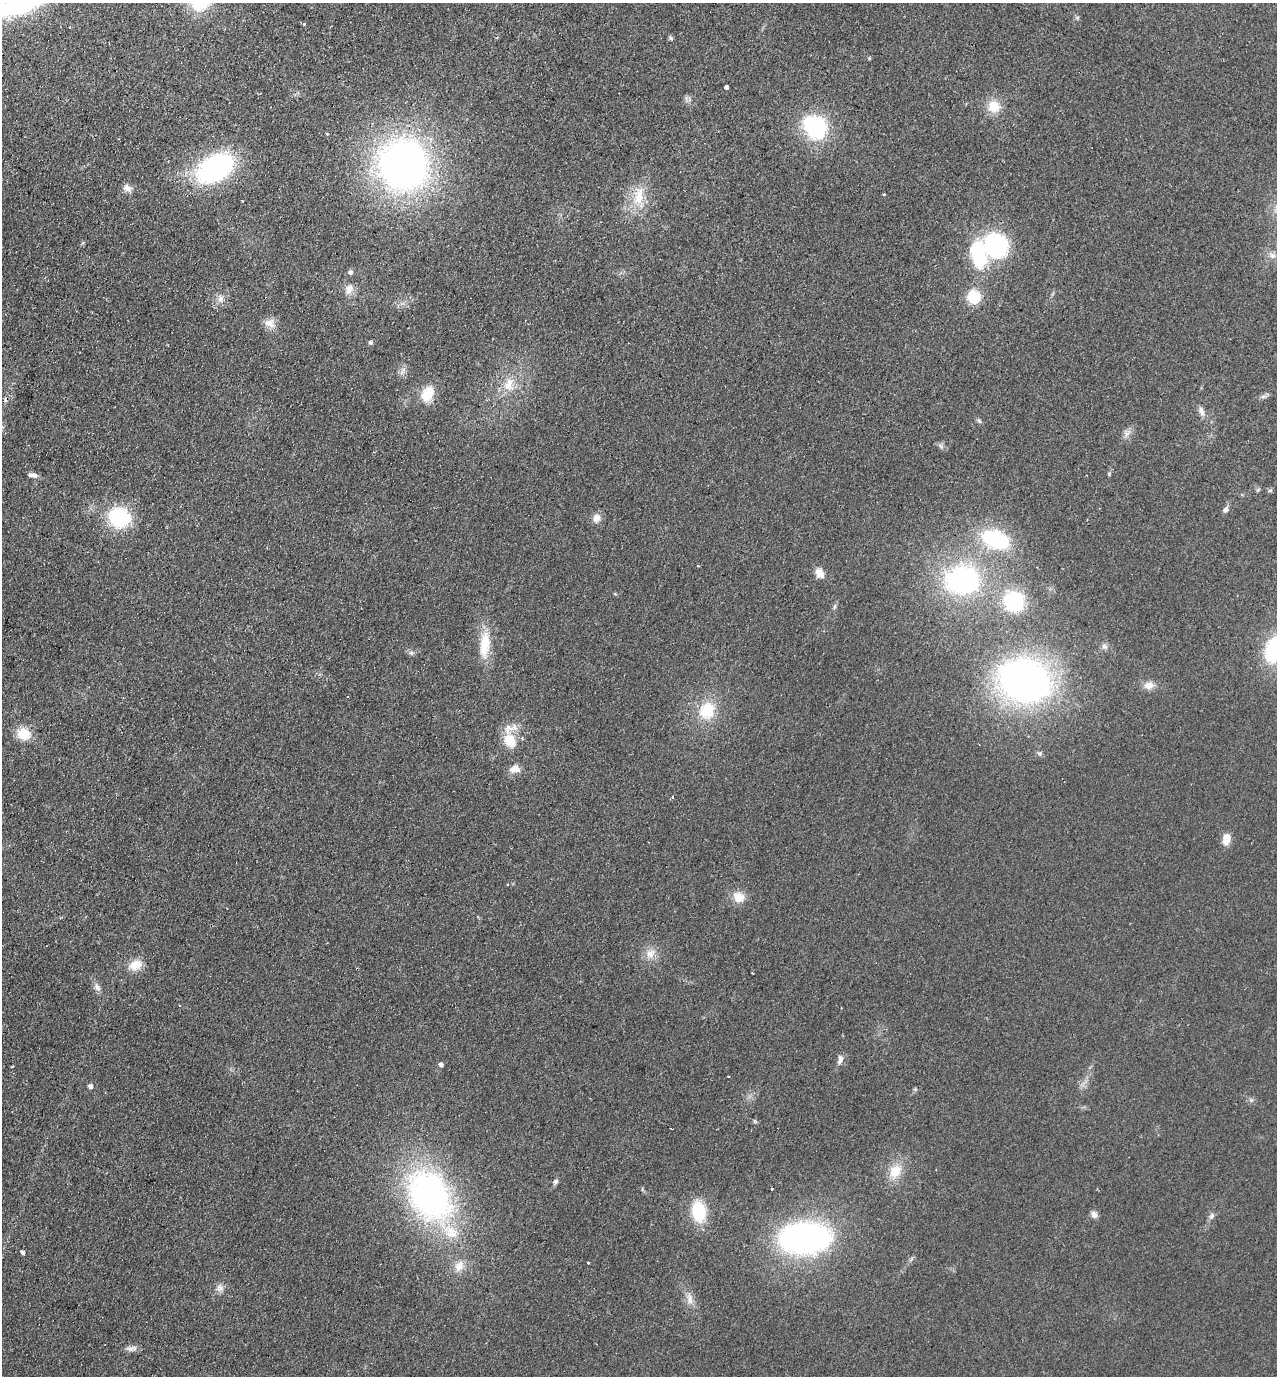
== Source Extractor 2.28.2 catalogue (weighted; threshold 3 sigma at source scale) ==
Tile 11 of 4 x 4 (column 3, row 3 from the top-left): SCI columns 2876-4150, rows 1400-2773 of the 5619 x 5546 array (HDU 1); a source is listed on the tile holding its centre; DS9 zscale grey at full resolution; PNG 1279 x 1378 px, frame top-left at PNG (2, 3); no overlay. Shown black and unused: <1% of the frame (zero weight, under 2 of 3 exposures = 3% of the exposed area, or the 3 px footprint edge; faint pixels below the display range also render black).
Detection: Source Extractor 2.28.2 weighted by HDU 2 'WHT'; one run over the whole footprint, this tile lists its part. Background 0.0955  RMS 0.011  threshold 0.0473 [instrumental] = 3 sigma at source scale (4.5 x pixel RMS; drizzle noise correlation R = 1.50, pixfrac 1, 0.05/0.05 arcsec/px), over >= 5 px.
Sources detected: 86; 1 inside a brighter object's white glare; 4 cosmic-ray / hot-pixel residue — not listed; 2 inside a brighter listed object's ellipse — not listed separately; the other 79 listed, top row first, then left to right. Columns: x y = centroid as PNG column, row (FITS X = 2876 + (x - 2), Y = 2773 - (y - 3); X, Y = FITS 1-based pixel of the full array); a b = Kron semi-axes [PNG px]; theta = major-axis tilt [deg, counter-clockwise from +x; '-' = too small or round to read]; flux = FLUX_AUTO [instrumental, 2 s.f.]
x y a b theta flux
22 3 51 19 21 170
70 27 3 2 - 1.2
671 38 7 4 -45 1.6
869 58 5 4 - 1.2
726 88 3 3 - 51
994 106 16 15 - 18
816 128 18 16 -81 100
327 133 4 3 - 1.7
403 165 40 38 -60 560
215 168 30 19 31 210
127 188 12 8 -42 5.7
884 194 3 3 - 1.1
639 196 27 13 84 26
996 245 17 16 - 160
978 255 43 22 -78 60
1272 255 9 8 - 4.9
350 272 5 5 - 3.3
349 289 14 10 63 8.4
974 296 10 9 - 37
220 299 10 8 88 5.6
270 323 16 11 -23 8.8
370 343 5 5 - 2.3
403 370 8 4 72 3.1
509 385 20 13 71 19
428 394 19 13 58 23
1263 397 7 4 2 2.4
1201 411 12 7 -66 5.1
979 421 7 5 -53 1.9
1127 434 18 3 52 4
941 446 8 5 -45 2.6
33 475 12 6 -8 4.6
1270 490 6 4 1 1.6
1225 510 9 6 71 3.4
119 518 16 13 -23 99
597 518 11 10 - 7.1
995 539 23 14 -22 100
820 573 13 9 -58 9.3
962 580 21 16 1 230
1014 601 16 15 - 81
835 607 8 4 81 2.1
485 644 36 12 85 29
1104 646 9 7 -30 3.4
1275 649 28 19 63 88
411 652 7 4 -19 2.1
1024 681 41 31 -23 490
1149 685 14 10 6 8.2
707 711 18 16 68 36
24 734 16 13 -27 21
510 740 13 11 -59 24
1039 753 6 6 - 2.2
515 769 15 10 6 8
672 797 4 3 - 1.6
1226 839 14 9 77 10
739 897 16 13 -29 13
651 954 15 11 40 11
135 965 18 12 19 14
752 973 2 2 - 0.99
97 987 12 7 -58 4.7
841 1008 3 2 - 0.72
840 1059 14 6 78 5.1
441 1065 5 4 - 3.6
12 1066 3 2 - 0.86
90 1086 5 5 - 4
915 1089 5 5 - 1.3
755 1121 6 4 -1 1.5
670 1128 3 2 - 0.95
895 1171 19 15 60 21
555 1182 8 6 47 2.9
430 1195 50 36 -59 330
699 1211 21 14 -83 45
1094 1215 10 7 -60 4.4
1211 1216 8 6 62 3.2
805 1238 41 24 2 340
23 1252 4 4 - 2.6
588 1263 3 3 - 2.4
459 1266 15 12 63 11
220 1288 11 9 -68 5.3
690 1299 18 7 -80 8.2
130 1349 12 6 -4 4.4
Isophote crosses this tile's border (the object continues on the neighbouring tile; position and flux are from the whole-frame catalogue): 2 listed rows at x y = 22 3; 1275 649